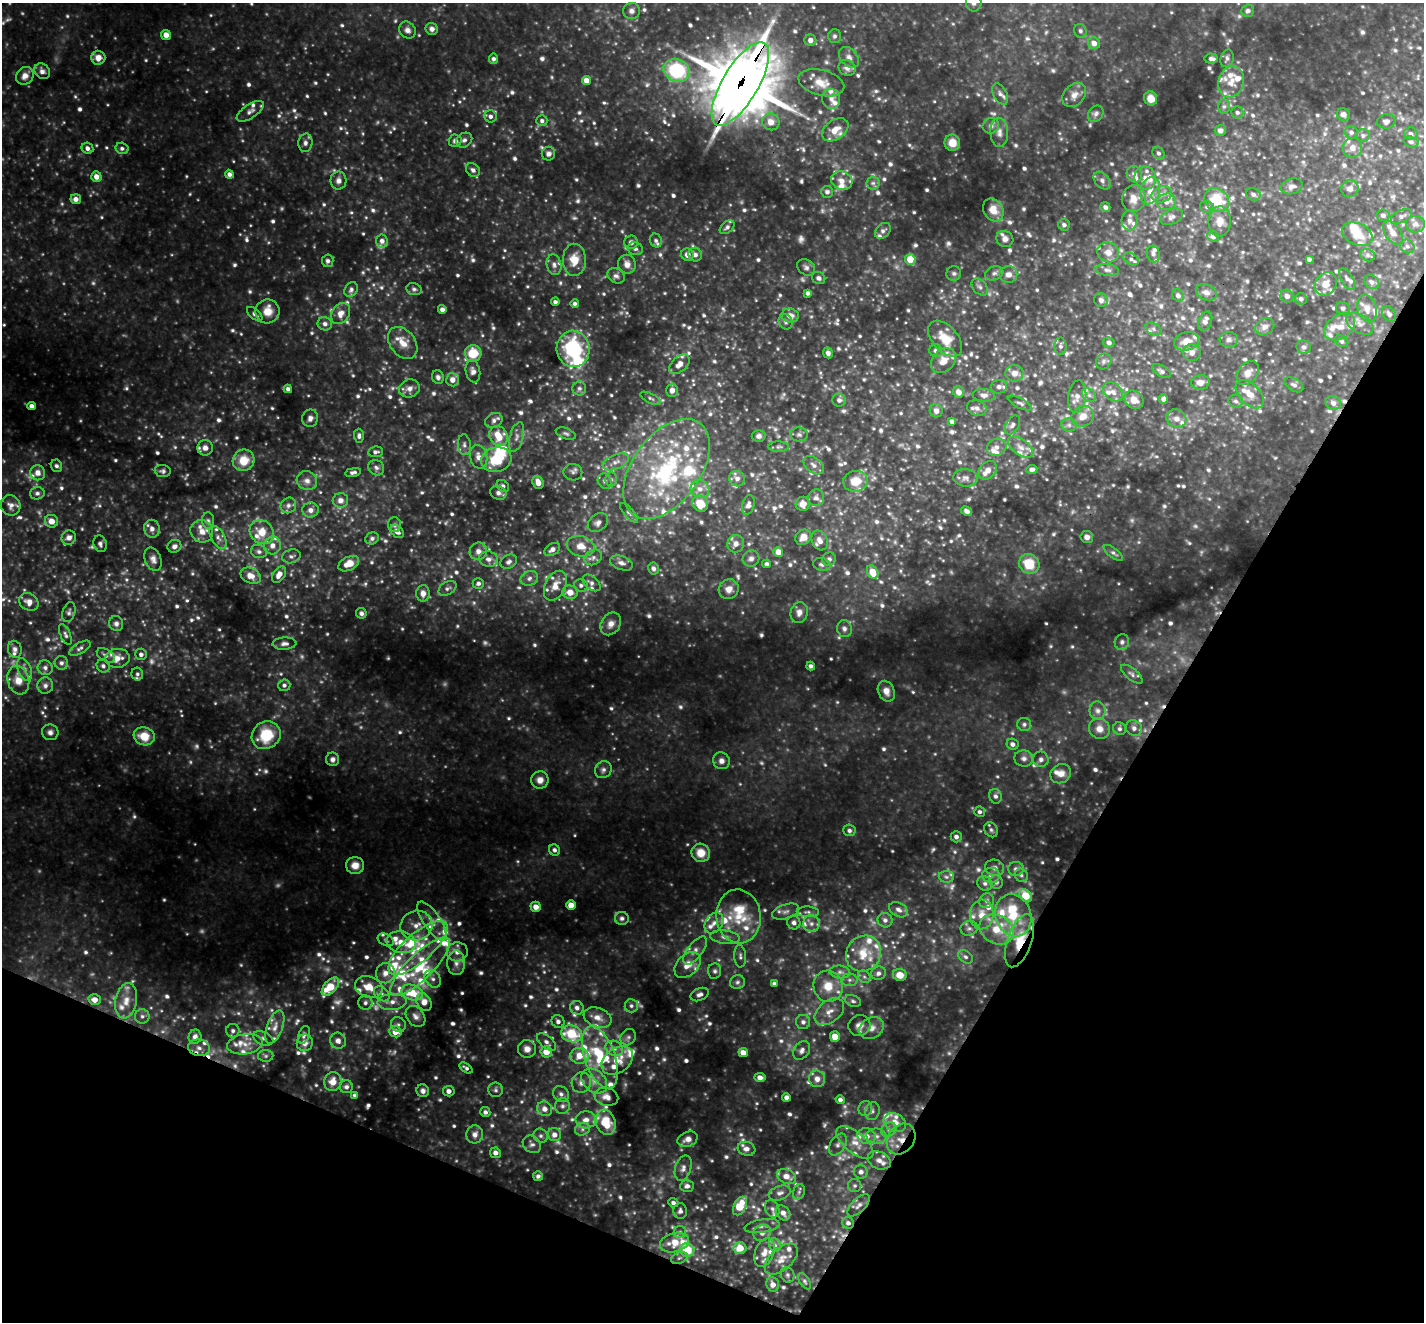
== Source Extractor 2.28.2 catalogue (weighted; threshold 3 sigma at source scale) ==
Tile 15 of 4 x 4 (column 3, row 4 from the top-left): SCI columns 2848-4269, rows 283-1602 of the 5694 x 5705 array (HDU 1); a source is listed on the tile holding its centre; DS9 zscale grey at full resolution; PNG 1426 x 1324 px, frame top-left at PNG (2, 3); each listed source drawn as its Kron ellipse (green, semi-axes under 4 px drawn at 4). Shown black and unused: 25% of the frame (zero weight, under 3 of 4 exposures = <1% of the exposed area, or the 3 px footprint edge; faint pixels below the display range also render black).
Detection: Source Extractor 2.28.2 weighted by HDU 2 'WHT'; one run over the whole footprint, this tile lists its part. Background 0.409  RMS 0.04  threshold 0.179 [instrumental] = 3 sigma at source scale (4.5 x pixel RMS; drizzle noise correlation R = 1.50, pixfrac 1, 0.05/0.05 arcsec/px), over >= 5 px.
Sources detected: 1343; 76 too faint to see at this stretch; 2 inside a brighter object's white glare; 4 cosmic-ray / hot-pixel residue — neither listed nor drawn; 158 inside a brighter listed object's ellipse — not listed separately; of the other 1103, all 500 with FLUX_AUTO >= 10.3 (the completeness limit of this list) listed and drawn (603 fainter detections not listed), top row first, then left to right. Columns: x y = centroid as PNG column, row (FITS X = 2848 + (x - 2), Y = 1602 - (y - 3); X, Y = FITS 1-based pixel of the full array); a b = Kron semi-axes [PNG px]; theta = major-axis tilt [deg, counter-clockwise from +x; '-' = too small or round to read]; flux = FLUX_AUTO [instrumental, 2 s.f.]
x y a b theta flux
974 3 9 8 - 18
632 11 8 8 - 18
1248 11 6 6 - 12
432 29 6 6 - 16
407 30 9 7 -49 19
1080 31 7 6 - 11
166 35 5 4 - 39
835 36 7 6 - 11
810 40 6 6 - 22
1094 43 6 5 - 33
849 57 12 8 -49 23
98 58 7 7 - 31
1227 58 9 6 76 13
493 59 5 4 - 12
1211 59 6 5 - 11
847 68 9 7 -32 22
677 70 13 11 -23 310
42 71 8 7 - 19
25 76 9 8 - 27
586 80 5 4 - 46
1231 82 16 12 74 52
821 83 23 12 -14 67
740 84 47 18 59 34000
1000 94 11 6 -62 18
1074 95 14 10 47 32
1151 98 7 6 - 35
831 99 10 9 - 26
1224 106 7 6 - 11
250 111 15 7 34 20
1237 112 6 6 - 10
1096 114 9 7 47 14
1343 114 6 6 - 17
490 116 6 6 - 15
542 121 5 5 - 12
1386 121 9 7 11 15
771 122 9 8 - 34
991 126 8 7 - 17
835 130 15 9 36 55
1220 130 5 5 - 15
999 132 14 9 -88 27
1351 132 6 6 - 12
1411 134 7 6 - 13
1363 135 6 6 - 11
464 140 8 7 - 12
455 141 6 6 - 15
1411 142 8 5 -18 10
305 143 9 7 85 17
952 143 8 8 - 43
87 148 6 5 - 16
122 148 6 5 - 11
1352 148 10 10 - 26
1159 153 7 5 -55 12
548 154 7 6 - 16
473 170 8 6 -42 14
229 174 4 4 - 15
1134 174 8 7 - 17
96 177 5 5 - 31
1145 178 11 10 - 34
338 181 9 8 - 21
842 181 11 9 -23 35
1102 181 10 7 -49 16
873 183 6 6 - 11
1292 186 11 7 15 19
1350 189 9 8 - 20
1150 191 14 9 74 39
827 192 6 6 - 13
1162 194 10 8 18 24
1253 194 7 6 - 15
76 199 5 5 - 22
1134 199 13 12 - 42
1217 200 13 11 -37 140
1166 202 10 8 12 29
1105 207 5 4 - 12
1207 207 7 6 - 11
993 210 12 9 -59 48
1383 215 6 5 - 13
1402 216 11 6 25 14
1172 217 12 7 24 16
1130 221 10 8 85 20
1220 221 15 11 87 42
1415 224 9 8 - 20
1064 225 6 5 - 14
727 227 8 5 41 11
883 231 9 6 45 13
1393 233 13 7 -55 24
1357 234 16 10 -25 61
1213 236 6 5 - 22
1005 239 8 8 - 19
382 241 6 6 - 20
656 241 7 6 - 12
631 242 7 6 - 18
1407 246 7 6 - 12
635 249 8 6 -13 13
1108 252 11 9 -27 32
1153 254 8 6 -74 13
687 255 6 6 - 26
695 255 7 6 - 17
1368 255 7 6 - 11
910 259 5 5 - 62
1131 259 8 5 -31 12
1309 259 4 4 - 11
574 260 16 11 -89 62
328 261 6 5 - 11
627 264 9 8 - 28
554 265 10 7 -78 19
806 267 10 7 -35 14
1107 270 12 5 -6 14
954 273 7 7 - 11
994 273 9 7 19 14
1008 274 9 8 - 23
616 276 9 7 -30 16
819 278 7 6 - 12
1347 279 12 5 -60 12
1372 282 8 6 -32 16
1326 284 12 10 55 39
980 287 10 6 -49 14
414 289 8 6 -19 11
351 290 8 6 59 14
1206 292 11 7 -24 21
808 293 4 4 - 14
1178 296 6 5 - 14
1287 296 6 6 - 15
1301 299 6 6 - 13
1101 300 7 6 - 14
555 302 4 4 - 12
575 304 4 4 - 11
1343 308 7 6 - 11
1367 308 14 9 -74 37
442 309 4 4 - 14
267 311 12 12 - 54
255 314 9 5 -42 13
341 314 11 8 58 34
1389 314 9 6 -54 13
790 315 9 7 -9 28
1205 321 10 6 67 22
786 322 8 6 -59 12
325 324 7 6 - 17
1360 324 15 9 -32 30
1265 327 10 8 32 21
1340 327 17 11 34 51
1154 329 8 5 -28 12
945 339 21 12 -48 85
1229 340 9 7 1 16
1187 341 12 9 11 48
1342 341 7 5 -36 11
1109 342 6 5 - 11
403 343 18 12 -52 59
1060 346 8 6 -89 12
1304 347 7 6 - 15
573 349 18 16 -85 310
936 351 6 6 - 11
1192 352 9 8 - 21
473 353 8 8 - 110
828 353 5 4 - 16
943 361 14 10 44 43
1104 361 8 7 - 13
679 364 12 7 42 37
473 371 11 7 -79 20
1161 371 10 5 -30 11
1014 373 9 8 - 29
1248 373 13 9 52 31
438 377 7 6 - 12
452 380 6 6 - 29
1200 382 9 7 4 25
1294 385 10 6 -31 14
999 387 8 7 - 16
409 388 10 9 - 25
579 388 7 7 - 12
288 389 4 4 - 14
672 390 7 6 - 21
959 392 6 5 - 27
1113 392 11 8 -43 25
1250 394 17 10 -45 46
984 395 11 6 -4 16
1089 395 7 6 - 13
1077 396 16 9 85 36
650 398 11 5 -26 11
1163 399 5 4 - 10
839 400 7 6 - 16
1134 400 10 8 -40 41
1236 401 7 6 - 10
1020 403 13 5 -27 12
1333 403 8 7 - 19
31 406 4 4 - 19
977 408 10 7 -21 17
936 411 7 6 - 19
1083 416 11 10 - 40
310 418 9 8 - 17
1176 419 10 9 - 25
494 420 9 7 29 19
952 421 4 4 - 14
1012 425 10 6 58 14
1069 425 8 6 -1 12
566 434 10 5 -21 10
799 434 8 7 - 14
359 436 7 5 -88 12
498 436 10 9 - 86
759 436 7 6 - 12
516 437 15 6 75 24
464 445 10 6 -84 14
779 447 10 5 -1 12
997 447 10 8 24 21
1020 447 14 8 -35 29
205 448 8 7 - 19
375 452 7 5 6 12
479 457 12 8 -77 33
244 460 11 10 - 80
496 460 15 12 15 130
616 462 14 7 22 26
814 465 12 7 -37 19
56 466 6 5 - 11
376 468 8 7 - 15
666 469 57 34 54 570
1032 469 5 4 - 12
988 470 10 8 44 26
163 471 8 6 -5 11
353 472 8 4 10 12
573 472 9 8 - 14
38 473 8 7 - 26
966 478 12 8 -6 21
611 479 7 6 - 11
737 479 8 7 - 21
307 481 10 9 - 26
605 481 8 6 -64 12
855 481 12 10 12 75
538 482 7 5 -68 29
503 486 7 5 -39 11
700 489 9 9 - 29
37 493 7 6 - 11
498 493 8 6 -21 16
816 498 8 8 - 18
340 500 8 7 - 24
700 504 8 7 - 76
803 504 7 7 - 29
11 505 10 9 - 20
288 505 8 7 - 16
748 505 10 6 75 17
310 510 8 7 - 22
967 511 6 4 -27 14
629 513 12 5 -48 11
208 520 8 6 -85 11
51 521 6 6 - 33
598 523 11 8 39 19
394 525 7 6 - 11
152 529 9 8 - 23
202 531 12 11 - 40
397 531 8 5 -47 22
262 532 13 11 -44 69
218 537 13 6 -60 20
803 537 8 7 - 32
1087 537 6 6 - 18
69 538 7 7 - 21
372 538 7 5 23 12
820 540 10 7 -64 27
100 544 8 6 -71 13
736 544 9 8 - 23
272 545 9 8 - 26
174 546 7 6 - 16
581 546 14 10 -14 47
552 549 8 5 32 18
259 551 8 6 -17 12
478 551 9 8 - 23
778 552 5 4 - 36
1113 553 11 5 -37 10
291 556 9 7 15 13
593 557 9 7 30 16
153 559 12 8 -68 21
489 559 10 7 -13 19
751 559 8 8 - 16
829 559 7 6 - 15
509 562 9 6 30 13
621 563 12 7 -19 20
349 564 11 6 25 54
767 564 4 4 - 11
822 564 9 6 -14 12
1029 564 10 9 - 100
653 569 6 5 - 13
873 572 7 5 -61 68
279 575 9 6 57 33
251 576 10 7 -25 37
529 578 9 7 23 17
478 583 6 5 - 12
592 583 10 6 -40 15
581 585 7 6 - 12
555 586 16 10 63 46
447 588 9 6 30 12
729 589 10 9 - 32
570 592 7 7 - 42
423 593 8 6 87 25
29 602 10 8 -34 27
69 612 10 6 72 12
799 612 10 8 77 24
361 613 5 5 - 11
116 624 7 7 - 15
611 624 12 9 55 31
844 629 8 7 - 15
65 635 11 5 -67 12
1122 642 8 7 - 12
284 644 12 6 3 17
80 648 12 5 31 13
15 649 8 7 - 15
141 654 6 5 - 15
106 655 10 6 -32 13
118 658 12 9 6 39
61 663 7 6 - 14
103 666 7 6 - 11
811 666 4 4 - 12
45 668 7 7 - 15
25 670 12 6 -70 19
137 674 6 6 - 10
1132 674 13 5 -39 14
18 680 14 10 -74 47
284 685 6 5 - 12
45 686 8 8 - 15
886 691 11 8 -65 29
1098 711 9 8 - 20
1024 724 7 6 - 12
1134 728 8 7 - 17
1099 729 11 10 - 36
1119 729 6 6 - 11
50 732 8 8 - 18
266 735 15 13 38 140
144 736 10 9 - 78
1012 744 6 5 - 16
1024 758 9 8 - 19
333 759 6 6 - 16
1041 759 8 7 - 15
721 761 9 8 - 22
603 770 9 8 - 16
1061 774 11 9 32 35
540 780 8 8 - 28
995 796 7 6 - 14
980 812 5 5 - 11
849 830 6 6 - 11
991 830 8 6 -57 11
956 837 5 5 - 15
554 850 6 5 - 12
701 853 9 9 - 54
355 865 9 8 - 39
995 868 9 8 - 17
1016 869 7 7 - 16
991 875 9 7 -1 19
1021 875 7 6 - 11
946 877 7 6 - 11
996 882 7 6 - 11
985 883 8 7 - 15
1026 896 7 5 -50 92
987 901 8 7 - 13
571 905 5 4 - 49
536 907 5 5 - 31
899 910 10 6 -29 20
786 912 14 7 18 21
808 912 11 5 -2 14
982 914 15 12 87 50
1013 915 21 17 -69 150
738 916 27 22 -84 150
622 918 7 6 - 12
885 920 7 7 - 15
432 921 23 8 -56 45
794 922 7 6 - 16
714 923 11 8 53 27
811 924 8 8 - 22
416 925 16 15 - 64
969 928 8 7 - 12
997 929 18 14 -27 87
725 937 15 7 -8 24
386 940 8 5 -30 12
1020 941 28 12 71 120
401 942 15 11 -11 55
418 948 37 14 41 170
695 950 17 7 53 28
457 952 10 9 - 32
864 954 19 17 49 110
740 956 11 6 -87 12
966 957 8 6 -38 11
456 963 12 9 90 27
687 965 15 10 44 46
420 967 39 12 44 180
715 971 7 6 - 11
840 972 10 6 -7 16
385 973 10 9 - 36
878 973 7 6 - 15
900 975 7 6 - 46
864 977 7 5 -44 10
433 979 9 7 -54 20
849 980 8 6 0 12
737 982 7 6 - 11
774 983 4 4 - 11
828 986 15 14 - 74
330 987 11 6 49 100
369 987 14 10 -20 63
412 992 11 7 -17 120
382 994 9 6 -42 15
700 995 9 6 24 15
95 1000 6 5 - 37
126 1001 18 10 80 54
853 1001 8 5 -22 10
392 1002 14 8 2 35
424 1002 10 7 -60 43
365 1003 7 7 - 15
631 1006 7 6 - 12
577 1008 7 6 - 19
829 1012 17 11 38 41
142 1016 7 7 - 14
415 1016 11 8 -50 23
598 1017 14 9 -20 39
558 1021 7 6 - 16
803 1022 7 7 - 14
398 1024 8 7 - 12
859 1025 11 10 - 29
275 1027 18 8 70 36
872 1028 13 10 29 33
233 1031 7 6 - 13
395 1032 6 5 - 48
572 1034 11 8 -17 170
304 1035 9 5 70 13
195 1037 7 6 - 20
628 1037 8 7 - 14
835 1037 5 5 - 58
263 1038 10 6 -22 14
338 1041 8 7 - 22
546 1042 11 6 -40 18
305 1043 8 8 - 24
245 1044 18 10 9 42
199 1048 11 8 -10 24
614 1048 9 7 -27 21
527 1049 9 9 - 27
802 1050 10 7 53 18
546 1052 6 5 - 58
743 1053 5 4 - 38
266 1056 7 6 - 10
579 1056 9 8 - 54
600 1057 33 15 -71 200
617 1061 17 12 35 74
466 1068 7 3 -35 10
760 1078 5 4 - 19
817 1079 8 8 - 28
594 1081 14 10 -41 40
333 1082 9 8 - 47
581 1083 10 9 - 23
346 1087 6 6 - 13
496 1090 7 7 - 10
423 1091 6 6 - 14
449 1091 6 5 - 19
561 1094 9 7 -49 16
355 1095 4 4 - 12
606 1097 12 9 -14 27
786 1097 4 4 - 15
840 1100 4 4 - 14
562 1106 8 7 - 13
545 1109 8 7 - 26
865 1109 7 7 - 12
872 1111 9 7 74 14
485 1112 5 5 - 12
586 1120 10 8 3 31
606 1122 13 9 -72 120
895 1122 12 9 -27 47
582 1129 7 6 - 13
889 1130 8 6 41 17
475 1134 9 8 - 21
554 1135 7 6 - 26
541 1136 7 6 - 11
867 1136 9 7 -22 29
876 1136 10 7 -9 23
688 1139 10 7 22 25
901 1139 16 13 53 71
855 1143 22 10 -39 53
532 1144 10 8 -40 16
838 1145 12 7 57 19
746 1149 9 7 -18 22
495 1153 5 5 - 20
879 1160 12 8 -23 25
683 1168 13 8 71 21
861 1172 7 6 - 18
538 1176 5 5 - 12
786 1176 10 7 -24 32
687 1186 7 6 - 18
855 1186 6 6 - 10
799 1192 8 6 71 11
780 1193 11 7 19 18
673 1203 5 4 - 12
859 1205 14 7 45 22
740 1206 10 6 61 130
772 1209 9 7 -65 13
680 1211 8 7 - 16
783 1213 8 6 -51 24
848 1223 6 5 - 14
762 1226 18 6 10 24
680 1232 6 6 - 11
762 1233 9 8 - 18
674 1242 15 9 14 84
775 1245 7 5 -60 11
740 1248 6 6 - 69
687 1250 7 6 - 130
764 1253 15 9 69 35
679 1258 8 5 20 10
781 1259 20 11 41 46
788 1275 8 6 -65 11
804 1281 9 5 -56 11
773 1284 7 6 - 25
Overlapping masked pixels (flux is a lower limit): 3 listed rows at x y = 740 84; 1020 941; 901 1139
Isophote crosses this tile's border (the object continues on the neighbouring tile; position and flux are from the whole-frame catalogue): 3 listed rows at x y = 974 3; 740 84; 1415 224